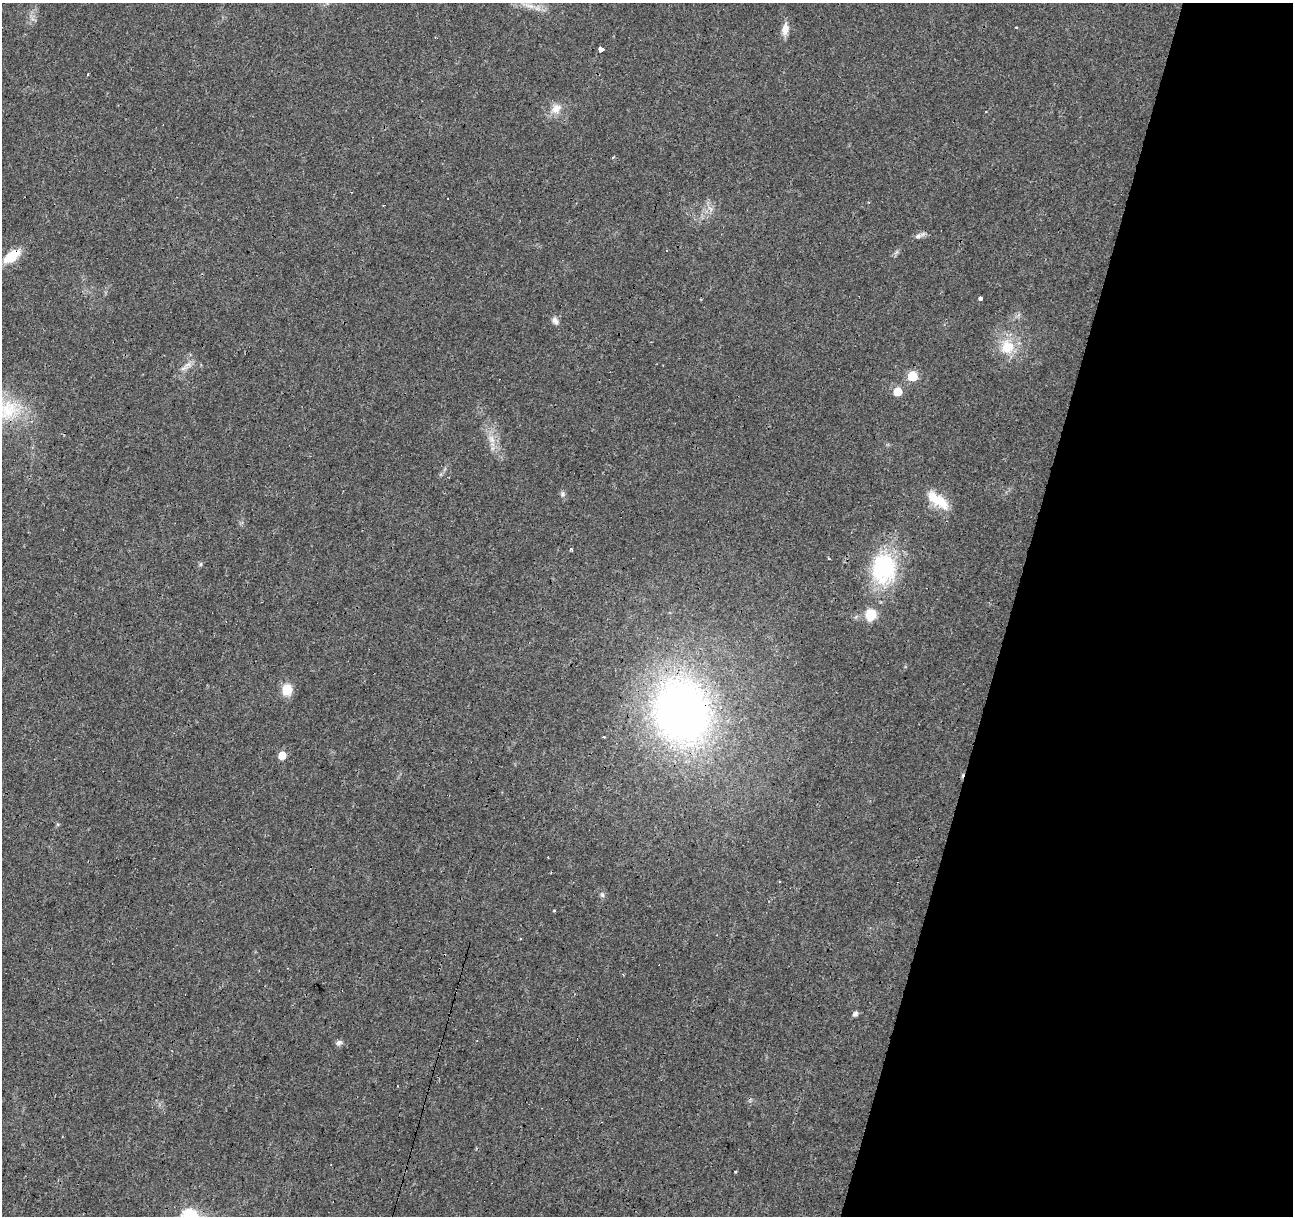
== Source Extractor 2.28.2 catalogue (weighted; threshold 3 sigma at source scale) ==
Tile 8 of 4 x 4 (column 4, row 2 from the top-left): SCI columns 3875-5165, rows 2643-3856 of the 5169 x 5349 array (HDU 1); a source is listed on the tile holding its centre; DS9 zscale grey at full resolution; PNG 1295 x 1218 px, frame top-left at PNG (2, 3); no overlay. Shown black and unused: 22% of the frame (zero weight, under 3 of 4 exposures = <1% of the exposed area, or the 3 px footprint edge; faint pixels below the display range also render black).
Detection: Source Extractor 2.28.2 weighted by HDU 2 'WHT'; one run over the whole footprint, this tile lists its part. Background 0.0242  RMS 0.0031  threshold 0.0138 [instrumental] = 3 sigma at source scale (4.5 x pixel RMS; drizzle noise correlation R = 1.50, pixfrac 1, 0.0396/0.0396 arcsec/px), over >= 5 px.
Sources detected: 45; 10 cosmic-ray / hot-pixel residue — not listed; the other 35 listed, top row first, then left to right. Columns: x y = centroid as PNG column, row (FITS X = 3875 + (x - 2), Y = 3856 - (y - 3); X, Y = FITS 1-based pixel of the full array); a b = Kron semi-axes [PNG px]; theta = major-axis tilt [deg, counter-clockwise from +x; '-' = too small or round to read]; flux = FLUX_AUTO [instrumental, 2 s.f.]
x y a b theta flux
529 6 18 6 -18 2.8
1016 27 3 3 - 0.72
785 29 16 8 79 2.6
435 37 3 2 - 0.2
601 49 4 3 - 30
88 74 3 2 - 0.46
556 109 14 12 51 3.4
986 112 3 2 - 0.27
351 192 3 2 - 0.2
710 208 10 4 -49 1.1
918 236 11 6 24 1.2
12 256 23 11 37 6.6
980 299 3 3 - 23
555 320 10 7 -68 1.5
1007 347 22 19 -80 8.4
184 368 15 5 36 1.7
913 376 6 6 - 14
898 391 6 5 - 7.1
7 410 42 31 -4 20
492 439 13 8 -65 2.8
562 494 8 6 -74 0.84
937 500 32 12 -35 8.2
571 549 4 3 - 1.1
829 558 3 2 - 0.27
201 564 7 4 30 0.53
883 569 43 33 85 27
871 615 11 10 - 6.9
287 690 12 11 - 5.4
682 712 57 48 -77 190
282 755 6 5 - 4.4
779 881 3 3 - 0.28
602 895 7 5 -68 0.68
521 938 3 3 - 0.69
855 1014 6 5 - 0.99
339 1043 9 7 32 0.93
Overlapping masked pixels (flux is a lower limit): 2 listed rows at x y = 12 256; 682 712
Isophote crosses this tile's border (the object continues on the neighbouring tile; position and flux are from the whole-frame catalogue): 1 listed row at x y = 7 410